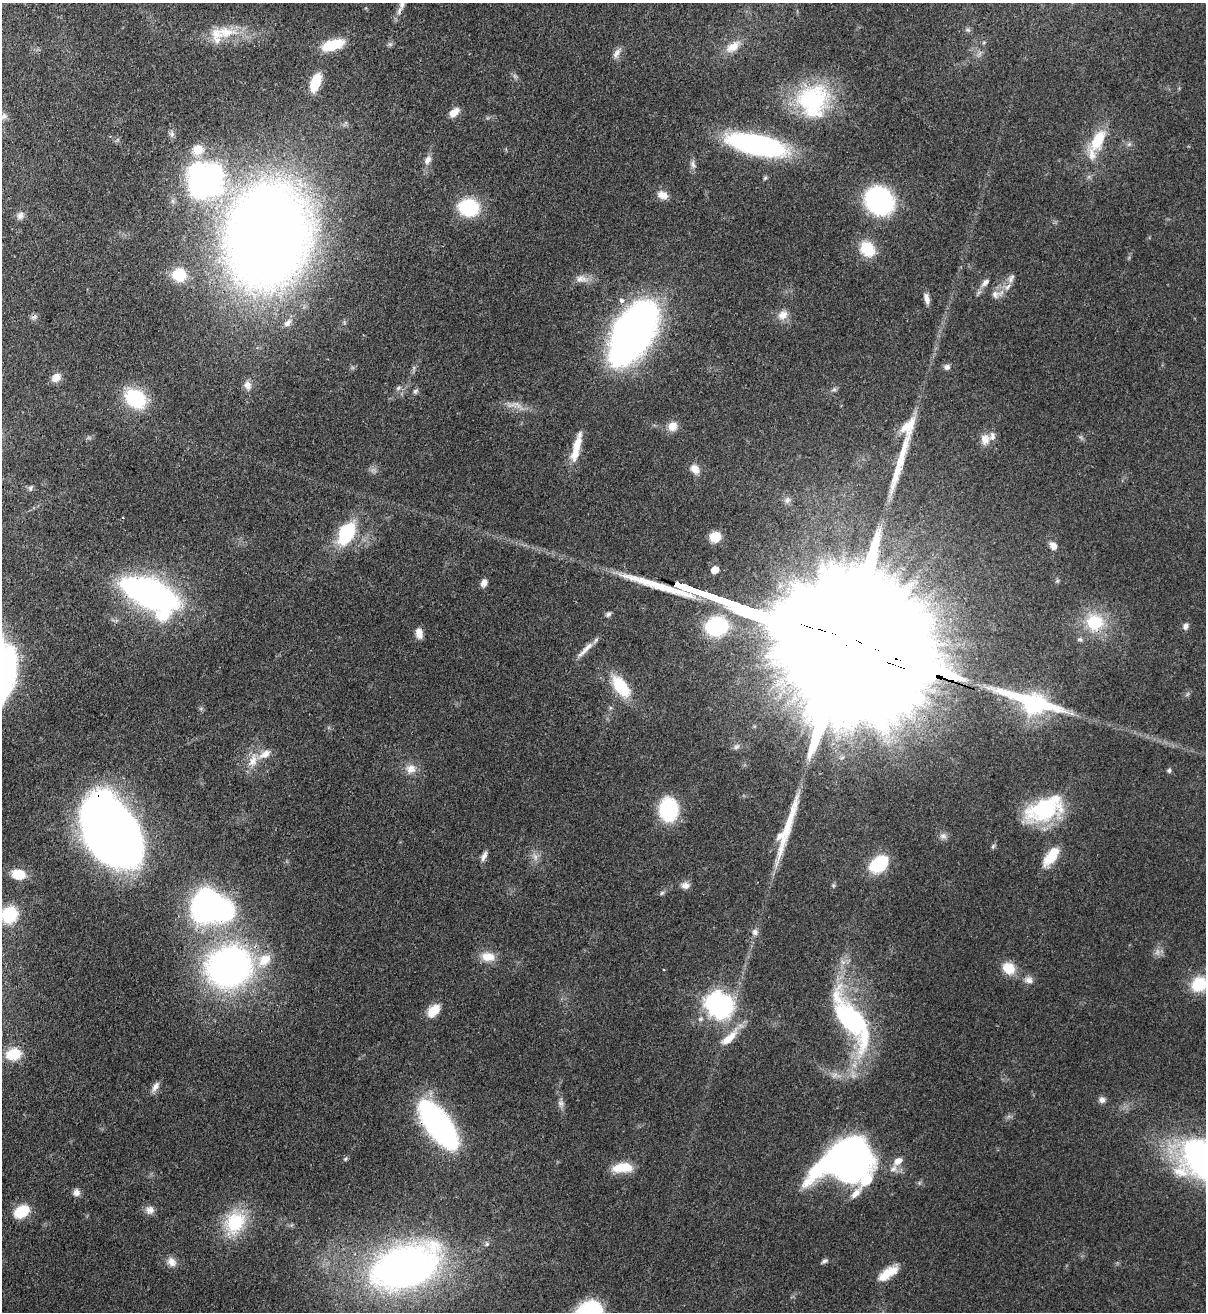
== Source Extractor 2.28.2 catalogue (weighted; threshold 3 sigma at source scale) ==
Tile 11 of 4 x 4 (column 3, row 3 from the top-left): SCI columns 2754-3957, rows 1346-2655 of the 5380 x 5306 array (HDU 1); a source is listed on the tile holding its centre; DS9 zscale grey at full resolution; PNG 1208 x 1314 px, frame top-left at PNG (2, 3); no overlay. Shown black and unused: <1% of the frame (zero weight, under 3 of 4 exposures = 7% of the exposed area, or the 3 px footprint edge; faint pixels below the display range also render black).
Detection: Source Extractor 2.28.2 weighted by HDU 2 'WHT'; one run over the whole footprint, this tile lists its part. Background 0.0854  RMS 0.004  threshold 0.0178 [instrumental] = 3 sigma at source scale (4.5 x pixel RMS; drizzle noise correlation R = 1.50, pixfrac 1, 0.05/0.05 arcsec/px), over >= 5 px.
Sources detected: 133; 1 too faint to see at this stretch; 3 inside a brighter object's white glare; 2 cosmic-ray / hot-pixel residue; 2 long thin detections or spike segments (spike, bleed or trail) — not listed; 12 inside a brighter listed object's ellipse — not listed separately; the other 113 listed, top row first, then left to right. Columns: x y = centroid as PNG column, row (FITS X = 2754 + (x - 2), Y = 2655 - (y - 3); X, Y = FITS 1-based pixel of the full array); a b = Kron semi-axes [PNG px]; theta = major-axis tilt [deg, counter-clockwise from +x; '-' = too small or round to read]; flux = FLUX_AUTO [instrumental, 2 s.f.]
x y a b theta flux
402 3 16 8 78 2.9
226 32 32 16 0 13
984 42 6 4 19 0.47
333 45 25 11 17 13
733 47 22 11 37 5.7
616 53 16 7 61 2.1
315 82 16 8 69 15
813 100 39 36 70 44
454 112 13 7 40 3.8
4 116 9 8 - 1.4
1098 140 32 14 62 14
1129 144 6 6 - 0.93
757 145 48 15 -12 110
198 150 15 13 30 7
428 160 13 8 66 2.3
693 164 11 5 -72 1.5
765 178 7 4 45 0.62
205 181 26 20 49 140
663 195 13 9 -19 3.6
879 201 22 18 -45 75
469 207 16 13 -8 31
20 216 11 9 68 1.9
267 235 69 54 80 810
867 249 19 15 -51 12
179 275 13 13 - 12
581 279 15 8 -2 3.1
985 282 12 7 42 2
1007 287 11 7 54 2.5
995 294 13 11 4 3
927 298 13 6 -78 2.4
783 315 14 12 32 3.7
287 323 12 7 43 2.3
633 332 59 30 61 220
947 367 9 7 5 1.4
56 378 10 8 41 3.8
248 385 12 9 -68 2.6
398 388 7 5 46 0.95
834 389 6 4 -72 0.69
415 391 7 5 45 0.87
135 399 23 17 -36 25
516 405 17 9 -2 3.7
673 426 12 11 - 4.1
908 426 29 15 52 7.9
985 439 14 12 86 4.1
577 445 22 10 74 7.6
695 469 12 10 -52 3.6
30 488 6 5 - 0.86
787 500 10 7 61 1.5
347 533 25 15 61 25
715 537 11 10 - 6.3
1053 546 10 8 -50 2.6
715 570 6 5 - 5.8
484 583 9 7 65 2.1
150 593 37 16 -23 200
608 614 8 6 31 1
163 615 19 15 22 13
1095 622 25 23 -22 16
717 626 23 19 12 27
1185 626 9 7 81 1.5
419 633 12 7 -80 3
832 639 200 26 -19 81000
585 649 29 6 44 3.7
4 676 39 14 78 160
621 687 26 14 -52 17
1031 702 84 21 -18 49
736 747 10 6 38 1.4
253 760 22 10 70 5.7
411 769 15 13 2 4.1
1169 770 6 6 - 0.82
669 809 18 15 -90 37
1044 810 39 21 15 39
112 831 56 36 -57 480
780 836 13 7 52 2.3
943 836 10 8 -15 1.8
993 846 7 5 73 0.77
484 856 13 5 66 1.9
1051 856 25 11 53 9.4
535 857 8 6 -61 1.6
879 864 16 11 38 29
18 874 12 9 -8 10
685 885 11 8 -11 2.3
662 893 6 5 - 0.73
203 905 21 13 74 110
9 915 16 15 - 19
755 932 9 9 - 1.7
488 957 18 11 -6 5.9
264 960 22 15 41 9
229 967 31 27 20 200
1009 968 14 12 -34 8.6
1029 980 11 9 -16 2.3
1199 984 19 16 37 14
715 1002 9 7 57 190
433 1011 15 9 47 7.4
852 1020 77 26 -59 61
732 1036 20 9 60 5.2
13 1054 17 12 13 10
155 1087 15 7 60 2.2
1102 1100 9 8 - 1.7
561 1103 8 8 - 1.6
438 1125 33 14 -54 180
345 1159 6 4 46 0.58
846 1159 49 36 22 170
898 1161 12 8 40 3.1
622 1168 24 11 5 8.9
76 1192 9 8 - 1.9
150 1210 11 11 - 2.5
21 1211 15 10 33 14
235 1222 32 25 55 22
487 1244 6 5 - 0.78
824 1261 8 5 30 1
171 1262 13 11 -41 3.1
405 1267 67 39 21 200
888 1273 24 9 35 7.5
Overlapping masked pixels (flux is a lower limit): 5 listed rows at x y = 402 3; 267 235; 832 639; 112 831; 438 1125
Isophote crosses this tile's border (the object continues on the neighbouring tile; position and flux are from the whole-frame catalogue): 4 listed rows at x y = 402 3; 4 676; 9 915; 1199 984